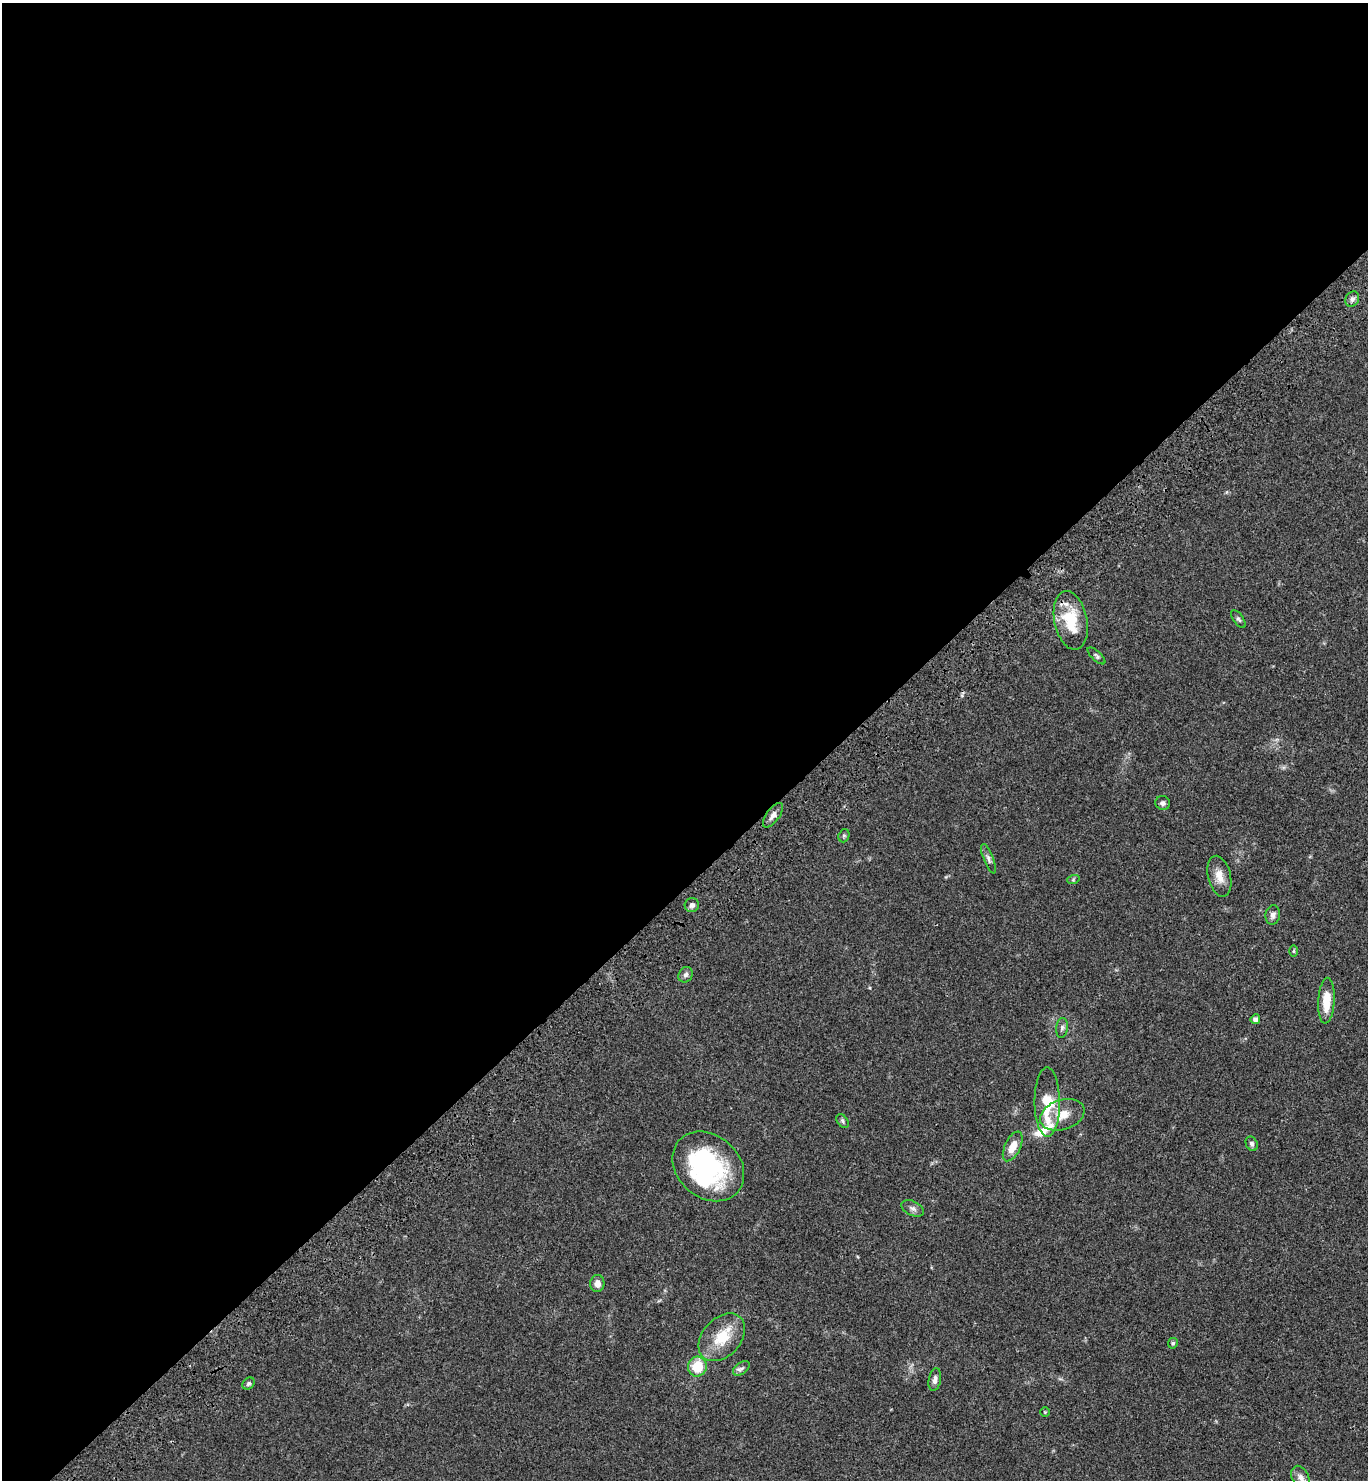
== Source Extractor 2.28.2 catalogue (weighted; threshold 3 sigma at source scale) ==
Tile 2 of 4 x 4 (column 2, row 1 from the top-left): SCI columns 1611-2976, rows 4536-6013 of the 6096 x 6112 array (HDU 1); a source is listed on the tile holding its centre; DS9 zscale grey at full resolution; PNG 1370 x 1482 px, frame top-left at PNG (2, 3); each listed source drawn as its Kron ellipse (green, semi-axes under 4 px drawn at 4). Shown black and unused: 60% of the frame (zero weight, under 3 of 4 exposures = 6% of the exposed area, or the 3 px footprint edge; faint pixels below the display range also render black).
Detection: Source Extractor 2.28.2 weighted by HDU 2 'WHT'; one run over the whole footprint, this tile lists its part. Background 0.047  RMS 0.0053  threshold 0.024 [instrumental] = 3 sigma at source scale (4.5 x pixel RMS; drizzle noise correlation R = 1.50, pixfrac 1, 0.05/0.05 arcsec/px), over >= 5 px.
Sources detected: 37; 3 inside a brighter object's white glare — neither listed nor drawn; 1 inside a brighter listed object's ellipse — not listed separately; the other 33 listed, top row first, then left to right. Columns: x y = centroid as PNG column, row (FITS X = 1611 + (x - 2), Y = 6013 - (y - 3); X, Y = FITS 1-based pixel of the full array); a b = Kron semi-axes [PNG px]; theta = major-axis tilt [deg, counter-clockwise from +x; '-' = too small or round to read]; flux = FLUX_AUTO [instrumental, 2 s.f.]
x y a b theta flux
1352 299 8 6 58 1.8
1238 619 10 5 -55 1.1
1071 620 30 16 -78 20
1096 656 11 5 -43 1.2
1163 803 7 7 - 1.4
773 815 14 6 54 2.7
844 836 7 5 70 0.87
988 859 16 5 -69 1.8
1219 876 21 11 -77 5.9
1073 880 6 4 19 0.66
692 905 7 7 - 1.8
1273 915 10 7 78 2.3
1294 951 6 4 89 0.64
686 975 8 6 58 1.5
1326 1001 23 8 86 10
1255 1019 5 4 - 1.9
1062 1028 10 6 82 1.5
1047 1102 34 12 -90 18
1062 1115 23 15 19 9.2
843 1121 8 5 -55 0.99
1252 1144 7 5 -62 1.4
1013 1146 16 8 64 6.7
708 1166 39 31 -41 64
913 1208 12 7 -25 2
597 1283 8 7 - 3.2
722 1337 27 19 47 16
1173 1343 5 5 - 0.84
697 1367 10 9 - 13
741 1368 9 5 35 1.6
935 1379 11 6 79 2.2
249 1383 7 5 44 1.1
1045 1412 5 5 - 0.56
1300 1477 12 8 -64 3.3